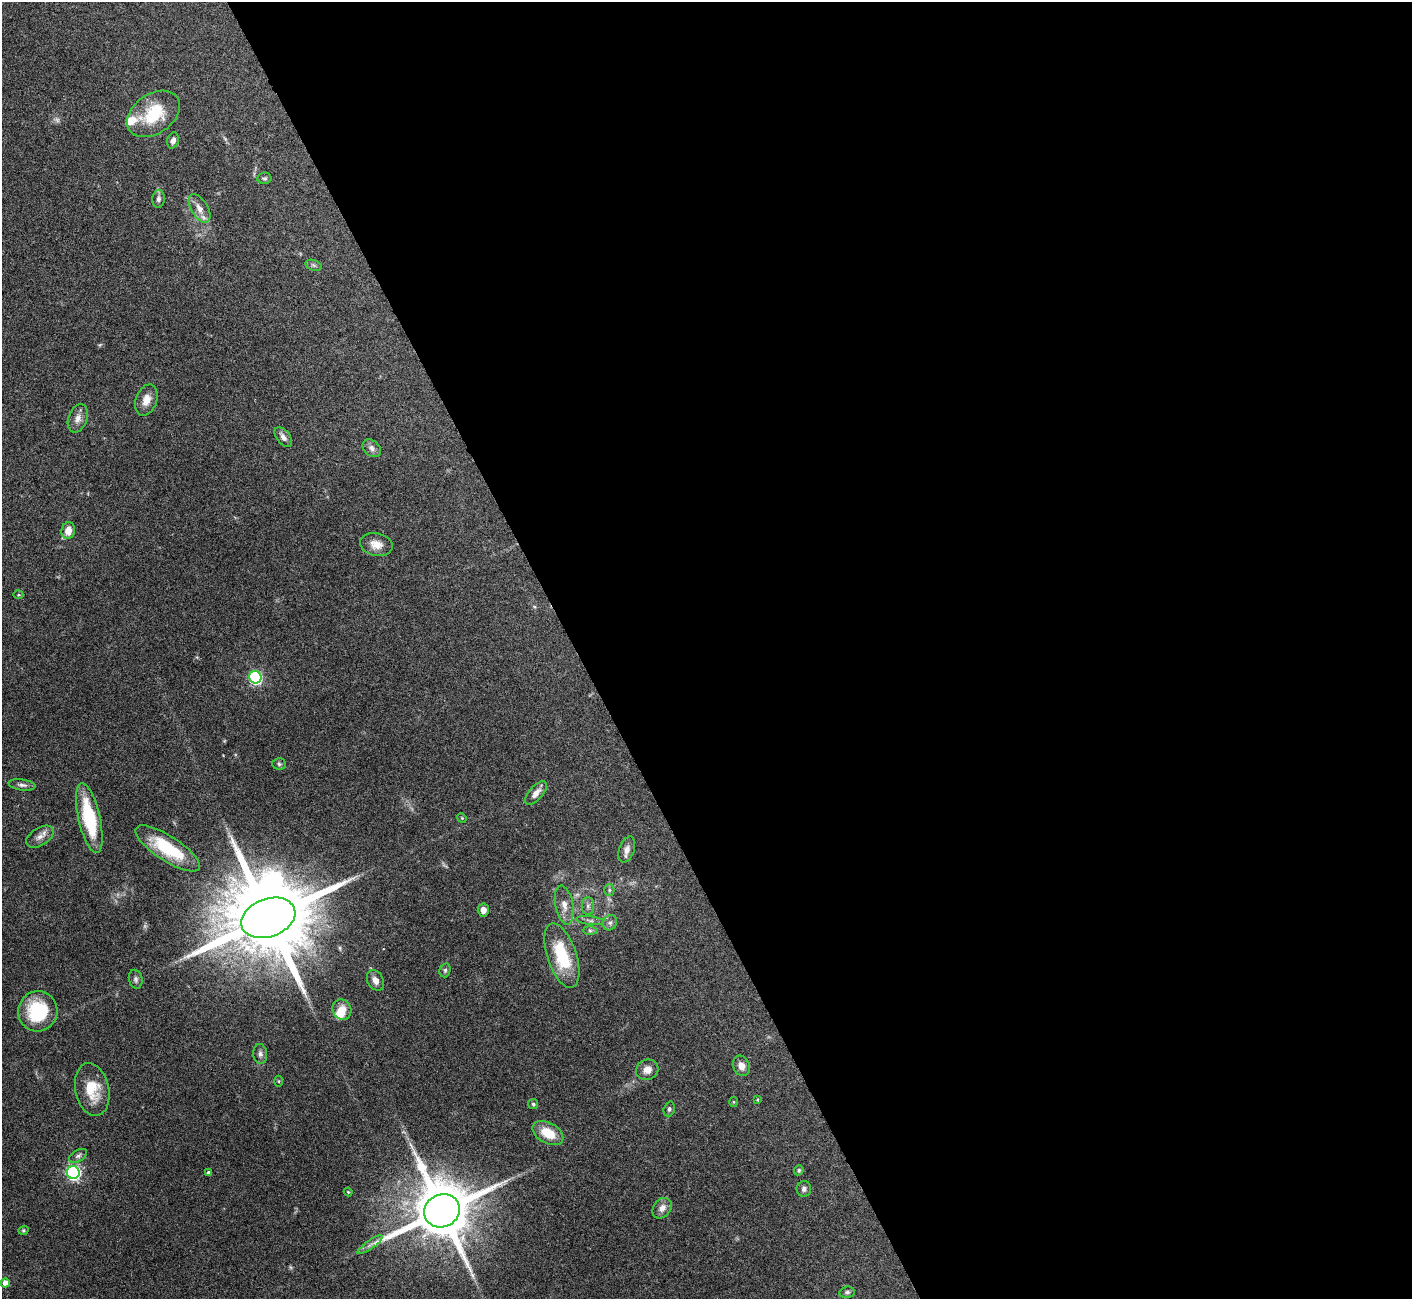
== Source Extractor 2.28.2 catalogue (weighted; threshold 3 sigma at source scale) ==
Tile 8 of 4 x 4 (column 4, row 2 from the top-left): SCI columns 4231-5640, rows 2750-4046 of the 5644 x 5631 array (HDU 1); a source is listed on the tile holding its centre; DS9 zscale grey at full resolution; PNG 1414 x 1301 px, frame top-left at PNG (2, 2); each listed source drawn as its Kron ellipse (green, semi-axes under 4 px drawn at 4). Shown black and unused: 59% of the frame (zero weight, under 3 of 6 exposures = <1% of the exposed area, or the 3 px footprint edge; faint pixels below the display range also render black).
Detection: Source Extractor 2.28.2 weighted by HDU 2 'WHT'; one run over the whole footprint, this tile lists its part. Background 0.0973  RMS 0.0033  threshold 0.0137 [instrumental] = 3 sigma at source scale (4.09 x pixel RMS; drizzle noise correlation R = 1.36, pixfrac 0.8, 0.05/0.05 arcsec/px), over >= 5 px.
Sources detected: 65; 3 too faint to see at this stretch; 1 inside a brighter object's white glare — neither listed nor drawn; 3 inside a brighter listed object's ellipse — not listed separately; the other 58 listed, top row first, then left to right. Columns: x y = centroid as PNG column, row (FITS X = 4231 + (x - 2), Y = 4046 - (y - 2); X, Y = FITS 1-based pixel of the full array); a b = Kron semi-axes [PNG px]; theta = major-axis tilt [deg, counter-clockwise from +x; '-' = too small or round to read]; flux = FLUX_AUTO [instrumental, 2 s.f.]
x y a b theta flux
153 114 29 19 35 14
173 140 8 5 72 1.1
264 178 7 5 7 0.62
158 199 9 6 83 1
199 208 16 8 -58 2.6
314 265 8 5 -20 0.64
146 400 16 10 71 3.3
78 418 14 9 70 2.3
283 437 11 6 -53 1.8
372 448 10 7 -44 1.5
68 531 8 6 80 3.6
376 545 16 11 -10 3.5
18 595 5 3 - 0.34
255 677 6 6 - 43
279 764 7 5 -5 0.67
22 785 13 5 -8 1.1
536 793 14 7 49 2.2
89 818 36 11 -77 19
462 818 5 4 - 0.29
40 837 15 8 32 2.2
168 848 37 12 -33 17
627 850 13 7 70 2.1
609 890 5 5 - 0.57
564 905 20 9 -80 3.1
588 906 9 6 -90 1.1
483 910 6 5 - 1.8
268 918 28 19 20 6200
590 920 14 4 -6 1
610 923 8 7 - 1
590 930 7 4 -1 0.63
562 956 33 14 -72 17
445 970 7 5 75 0.63
136 979 9 6 -79 0.98
375 980 11 8 -62 2
342 1009 10 9 - 3.8
38 1011 20 19 - 18
260 1054 10 7 -83 1.2
741 1066 10 8 -66 2.3
647 1070 11 10 - 2.7
279 1081 5 3 - 0.34
92 1089 27 16 -78 9
757 1100 4 3 - 0.27
733 1102 5 3 - 0.3
533 1104 5 5 - 0.48
669 1109 7 5 72 0.74
548 1133 16 10 -29 7.3
78 1156 10 5 29 0.86
799 1170 5 4 - 0.54
73 1173 6 6 - 67
209 1173 4 4 - 0.94
804 1189 7 7 - 0.93
348 1192 4 3 - 0.31
662 1208 11 8 53 2.2
442 1211 18 16 26 2700
23 1230 5 4 - 0.41
370 1245 15 3 35 1.3
5 1283 4 4 - 2.2
847 1292 8 5 9 0.74